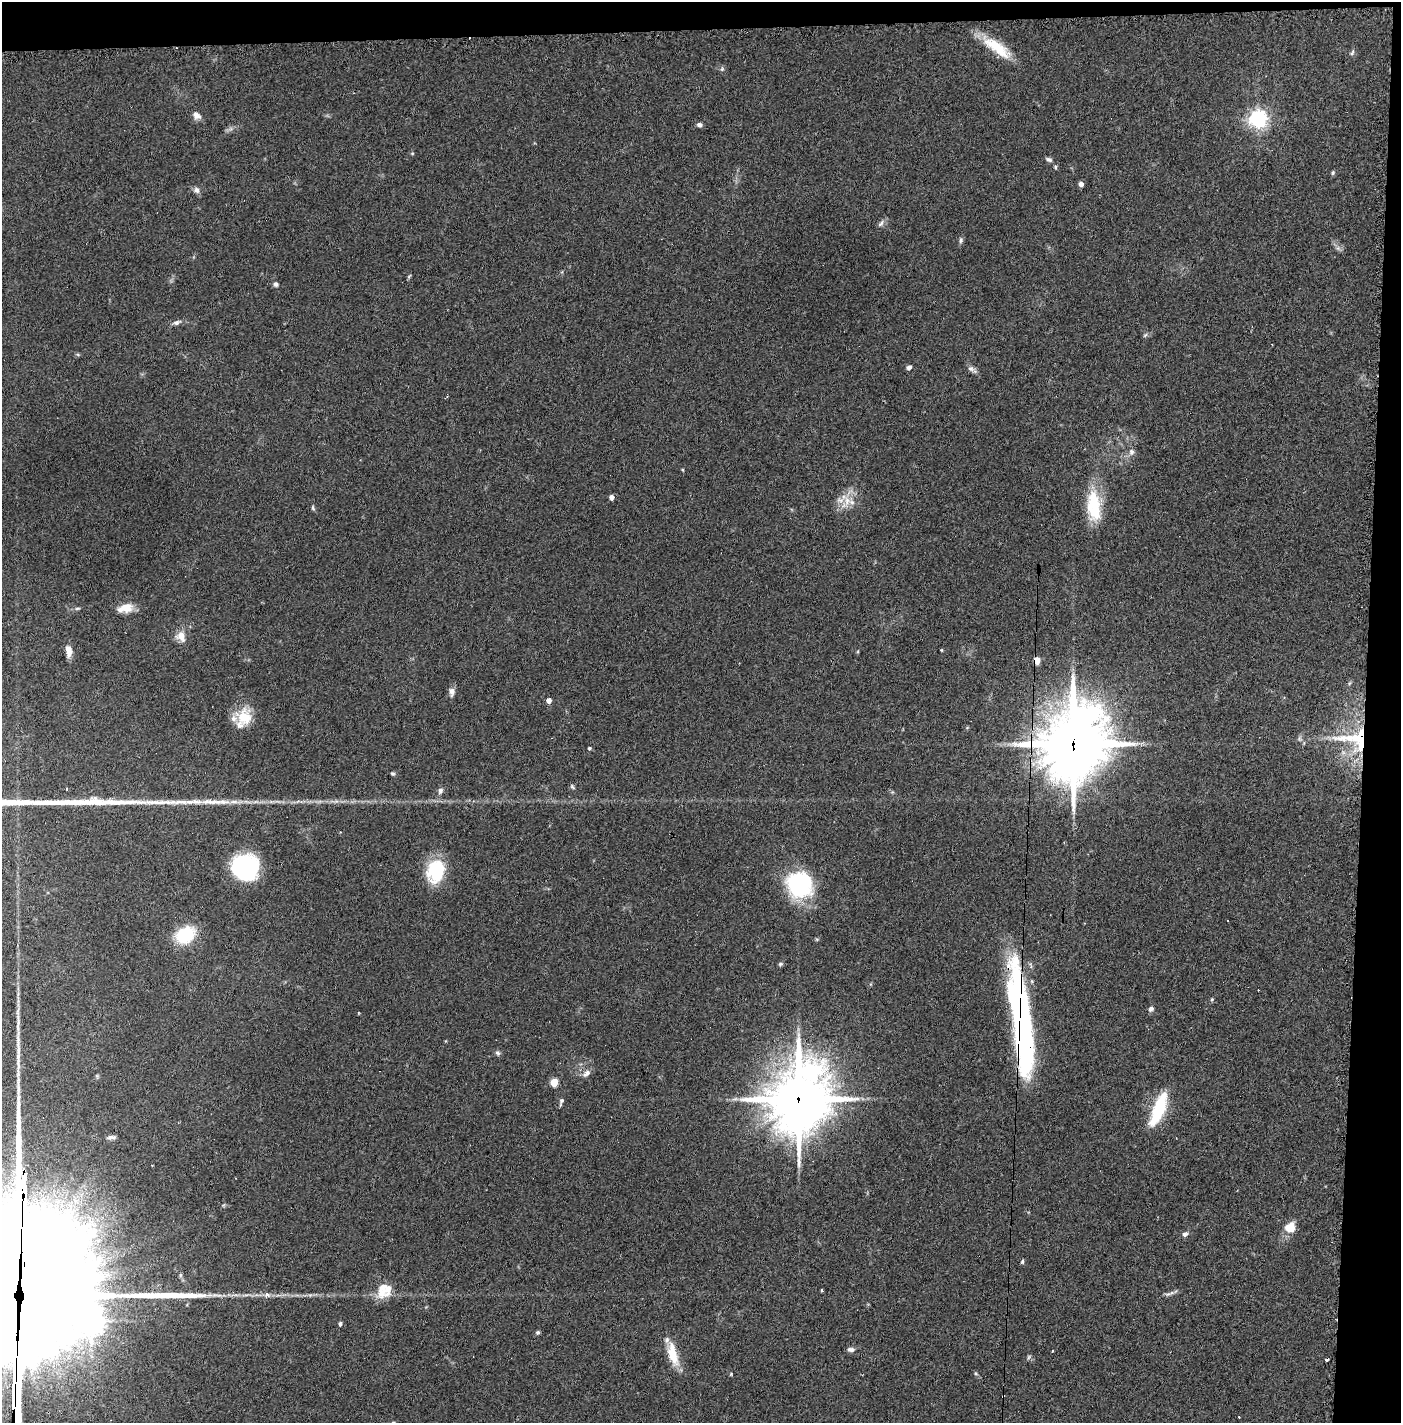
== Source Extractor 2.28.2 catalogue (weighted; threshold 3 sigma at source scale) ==
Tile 3 of 3 x 3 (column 3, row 1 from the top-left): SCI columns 2861-4259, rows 2882-4302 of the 4277 x 4302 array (HDU 1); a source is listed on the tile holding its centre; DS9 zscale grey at full resolution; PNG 1403 x 1425 px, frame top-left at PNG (2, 2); no overlay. Shown black and unused: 5% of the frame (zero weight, under 2 of 3 exposures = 1% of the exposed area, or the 3 px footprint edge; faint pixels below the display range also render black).
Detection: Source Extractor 2.28.2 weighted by HDU 2 'WHT'; one run over the whole footprint, this tile lists its part. Background 0.0927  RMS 0.0075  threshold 0.0337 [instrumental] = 3 sigma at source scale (4.5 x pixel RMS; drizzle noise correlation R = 1.50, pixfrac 1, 0.05/0.05 arcsec/px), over >= 5 px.
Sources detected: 99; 3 inside a brighter object's white glare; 3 cosmic-ray / hot-pixel residue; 1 long thin detection or spike segment (spike, bleed or trail) — not listed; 14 inside a brighter listed object's ellipse — not listed separately; the other 78 listed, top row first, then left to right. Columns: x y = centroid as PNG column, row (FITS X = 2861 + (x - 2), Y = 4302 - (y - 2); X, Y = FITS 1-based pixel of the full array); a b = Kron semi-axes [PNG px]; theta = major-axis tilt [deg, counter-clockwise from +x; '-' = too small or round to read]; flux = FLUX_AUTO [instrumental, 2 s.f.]
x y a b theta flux
997 47 40 12 -36 24
1352 53 8 4 63 1.4
722 69 6 4 47 1.1
196 115 10 7 -38 4.3
1258 119 7 6 - 340
699 125 6 5 - 2.3
412 153 5 3 - 0.73
1049 159 10 5 -22 1.9
1055 167 5 4 - 1
1333 173 6 4 70 1.2
1081 184 6 5 - 2.6
196 190 8 7 - 2.7
881 223 11 5 49 2.3
961 240 9 5 88 1.7
409 276 7 3 38 0.86
276 284 6 5 - 1.8
176 322 9 5 19 2.6
1145 335 7 4 45 1.2
909 367 7 5 18 1.9
971 369 11 7 -25 2.8
1131 452 9 8 - 3
683 470 5 3 - 0.63
611 497 4 4 - 3.8
847 501 27 10 62 12
1094 505 43 15 -84 32
313 508 7 4 -72 1.2
77 608 8 4 9 1.3
125 608 20 10 10 10
181 636 8 7 - 9.7
942 650 5 3 - 0.66
69 651 12 6 -82 7.9
1037 660 5 4 - 14
452 692 11 7 -89 3.4
549 700 4 4 - 6.1
244 717 22 19 -80 18
1360 739 45 31 -3 65
1073 744 27 23 73 4100
589 748 4 4 - 0.98
393 774 7 4 -6 1.1
572 787 8 4 -52 1.2
66 789 3 2 - 1
440 790 8 6 68 2.4
234 802 14 4 3 4
245 867 22 19 -21 100
436 871 24 18 75 41
798 885 32 24 -55 62
185 935 18 14 31 36
780 964 6 5 - 1.2
1258 990 3 2 - 0.8
1212 999 5 4 - 0.91
1151 1009 6 5 - 2.2
1024 1024 81 25 -73 130
498 1053 8 5 -40 1.6
586 1073 13 7 38 3.7
554 1082 5 5 - 24
799 1099 25 20 77 3700
561 1101 10 4 74 1.7
1160 1107 35 15 74 33
111 1137 12 5 5 2.4
1290 1227 14 11 44 9.9
1185 1234 7 5 29 2.5
1022 1261 6 4 74 1.1
822 1290 3 3 - 1.5
382 1293 16 16 - 11
14 1294 92 49 87 39000
266 1294 6 5 - 3.3
1168 1294 11 5 15 2.2
91 1321 213 152 -42 17000
340 1324 4 4 - 2
538 1332 5 4 - 1.4
851 1349 9 6 5 2.4
1052 1351 3 3 - 0.92
673 1354 30 11 -75 17
1029 1357 7 4 87 1.1
731 1374 4 3 - 0.64
976 1374 5 3 - 0.81
1003 1396 3 2 - 0.58
1239 1417 3 2 - 0.48
Overlapping masked pixels (flux is a lower limit): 7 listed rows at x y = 1037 660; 1360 739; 1073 744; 1024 1024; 799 1099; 14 1294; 1003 1396
Isophote crosses this tile's border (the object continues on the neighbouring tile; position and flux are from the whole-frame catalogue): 1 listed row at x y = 14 1294